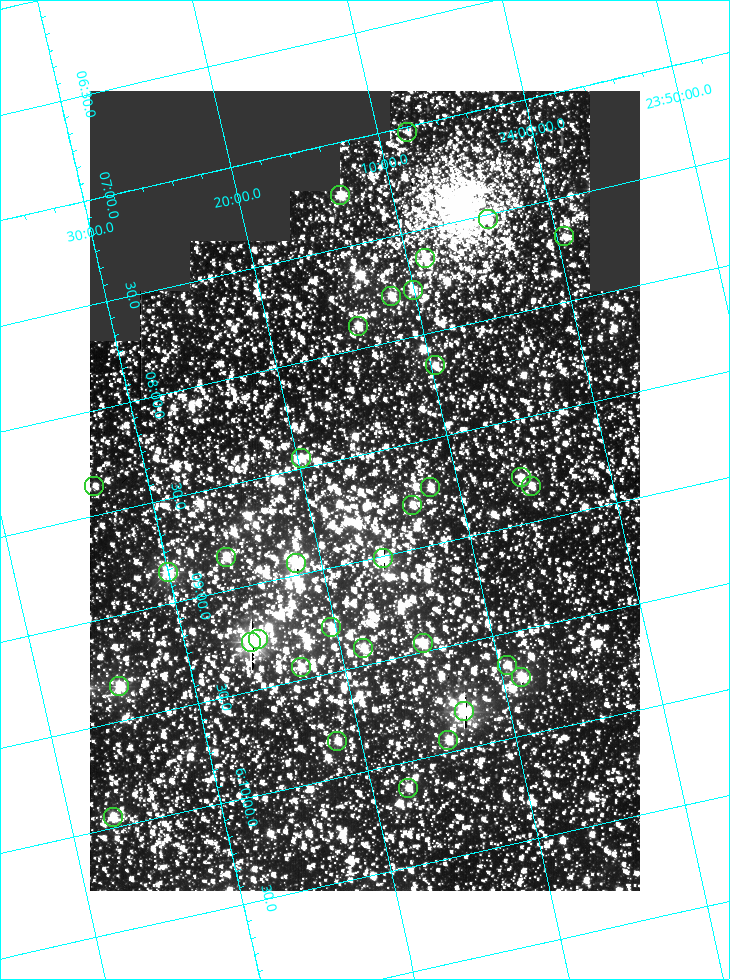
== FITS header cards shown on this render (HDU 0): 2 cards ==
NAXIS1  =                  550
NAXIS2  =                  800

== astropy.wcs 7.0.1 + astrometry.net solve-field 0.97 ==
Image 550 x 800 px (HDU 0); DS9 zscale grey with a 90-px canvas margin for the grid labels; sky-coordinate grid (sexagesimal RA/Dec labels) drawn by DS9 from the SOLVED WCS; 33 Tycho-2 reference stars matched to detected sources circled (green)
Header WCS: RA---TAN/DEC--TAN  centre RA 06:08:40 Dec +24:16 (92.17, +24.27 deg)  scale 3.97 arcsec/px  FOV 36.4' x 53.0'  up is -103 deg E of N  parity normal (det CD < 0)
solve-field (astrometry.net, Tycho-2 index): VERIFIED the header's WCS against the Tycho-2 star catalogue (verified at 3 index scales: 18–32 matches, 0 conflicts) and refined it, rather than solving blind
Solved WCS: RA---TAN-SIP/DEC--TAN-SIP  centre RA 06:08:40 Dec +24:16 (92.17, +24.27 deg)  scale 3.98 arcsec/px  FOV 36.4' x 53.0'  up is -103 deg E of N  parity normal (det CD < 0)
The solver's refit moves the header's centre by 0.12 arcsec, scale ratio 1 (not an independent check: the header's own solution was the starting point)
Tycho-2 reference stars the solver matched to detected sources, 33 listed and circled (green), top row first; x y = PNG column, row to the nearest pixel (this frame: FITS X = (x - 90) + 1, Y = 800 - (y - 91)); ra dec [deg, ICRS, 3 dp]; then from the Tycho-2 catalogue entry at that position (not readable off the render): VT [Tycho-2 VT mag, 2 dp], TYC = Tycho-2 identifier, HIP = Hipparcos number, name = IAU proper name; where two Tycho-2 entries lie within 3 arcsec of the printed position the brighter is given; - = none
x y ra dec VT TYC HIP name
407 132 91.756 +24.135 11.55 1864-383-1 - -
340 195 91.813 +24.222 9.50 1864-951-1 - -
488 219 91.882 +24.069 10.67 1864-1197-1 - -
564 236 91.922 +23.991 11.04 1864-773-1 - -
425 258 91.910 +24.147 9.81 1864-677-1 - -
413 290 91.945 +24.168 9.83 1864-545-1 - -
391 296 91.946 +24.193 9.49 1864-879-1 - -
358 326 91.972 +24.235 9.87 1864-607-1 - -
435 365 92.040 +24.163 9.97 1864-387-1 - -
301 458 92.113 +24.329 10.09 1877-692-1 - -
521 477 92.195 +24.097 9.91 1877-1306-1 - -
94 486 92.090 +24.558 11.22 1868-1493-1 - -
531 486 92.208 +24.088 10.02 1877-898-1 - -
430 487 92.182 +24.197 9.90 1877-42-1 - -
412 505 92.198 +24.221 10.14 1877-234-1 - -
226 557 92.210 +24.434 9.33 1881-345-1 - -
383 558 92.254 +24.266 8.73 1877-224-1 - -
296 563 92.236 +24.360 8.19 1877-300-1 29148 -
168 572 92.212 +24.501 8.67 1881-93-1 - -
331 627 92.321 +24.338 9.42 1877-884-1 - -
258 639 92.315 +24.419 9.14 1881-15-1 - -
251 642 92.316 +24.428 7.55 1881-1595-1 - -
423 643 92.364 +24.244 8.80 1877-1589-1 - -
363 648 92.355 +24.308 9.21 1877-702-1 - -
507 665 92.412 +24.157 10.23 1877-766-1 - -
301 667 92.360 +24.380 9.69 1881-496-1 - -
521 677 92.431 +24.145 8.75 1877-16-1 - -
119 686 92.334 +24.580 8.60 1881-81-1 - -
464 711 92.456 +24.215 7.57 1877-1484-1 - -
448 740 92.485 +24.239 9.49 1877-1276-1 - -
337 741 92.457 +24.359 9.75 1877-1432-1 - -
408 788 92.531 +24.294 10.40 1877-334-1 - -
113 817 92.487 +24.619 9.38 1881-1542-1 - -